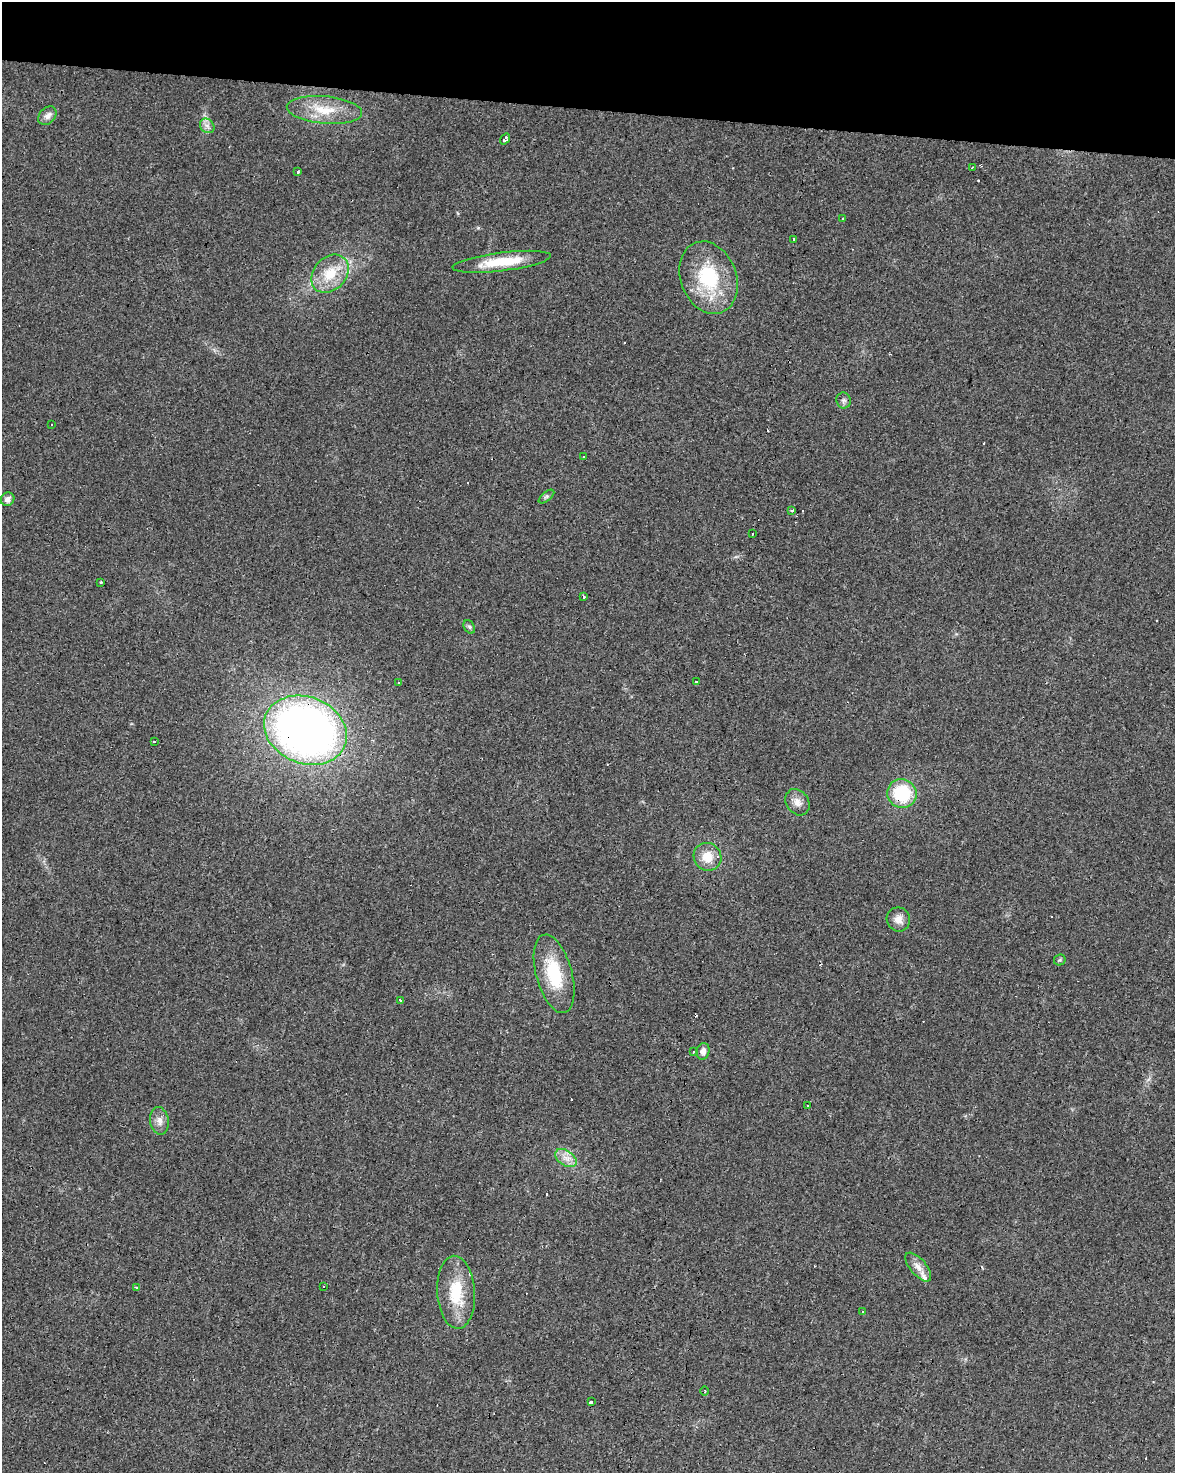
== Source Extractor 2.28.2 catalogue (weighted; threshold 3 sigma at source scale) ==
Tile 2 of 4 x 3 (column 2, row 1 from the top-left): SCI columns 1178-2350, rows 3225-4695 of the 4696 x 4918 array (HDU 1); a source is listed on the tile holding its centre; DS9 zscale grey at full resolution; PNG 1177 x 1475 px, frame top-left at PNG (2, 2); each listed source drawn as its Kron ellipse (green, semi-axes under 4 px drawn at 4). Shown black and unused: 7% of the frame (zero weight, under 3 of 4 exposures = <1% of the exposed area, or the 3 px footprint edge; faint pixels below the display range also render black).
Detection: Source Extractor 2.28.2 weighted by HDU 2 'WHT'; one run over the whole footprint, this tile lists its part. Background 0.0248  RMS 0.0034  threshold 0.0151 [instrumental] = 3 sigma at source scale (4.5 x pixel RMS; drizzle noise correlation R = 1.50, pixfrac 1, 0.0396/0.0396 arcsec/px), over >= 5 px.
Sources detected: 57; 11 cosmic-ray / hot-pixel residue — neither listed nor drawn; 2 inside a brighter listed object's ellipse — not listed separately; the other 44 listed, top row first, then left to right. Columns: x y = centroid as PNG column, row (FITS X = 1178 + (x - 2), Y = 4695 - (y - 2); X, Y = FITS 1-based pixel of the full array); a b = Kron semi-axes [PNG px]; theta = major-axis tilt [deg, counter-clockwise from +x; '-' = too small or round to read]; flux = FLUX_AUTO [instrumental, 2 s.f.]
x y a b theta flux
324 110 38 14 -5 10
47 116 10 7 47 1.8
207 126 8 6 -45 1.4
505 139 6 4 55 1.9
972 168 3 2 - 0.59
298 172 3 3 - 0.74
843 219 3 2 - 0.34
794 239 3 2 - 0.83
502 262 49 9 7 12
330 274 21 16 47 9.9
708 278 37 28 -69 23
844 400 8 7 - 1
51 424 3 2 - 0.31
583 457 3 2 - 0.41
546 496 9 4 38 0.74
8 499 7 6 - 1.7
792 510 3 3 - 2.8
753 533 3 3 - 3.1
101 582 3 3 - 1.5
583 597 3 2 - 0.48
469 627 7 5 -59 0.66
696 682 3 3 - 0.99
399 683 3 3 - 1.5
305 730 42 33 -21 220
154 742 3 2 - 0.38
902 793 15 14 - 19
797 802 14 11 -55 2.7
707 857 14 13 - 5.6
898 919 12 11 - 2.5
1060 960 6 5 - 0.51
554 974 40 18 -74 17
400 1001 4 3 - 0.76
703 1051 8 6 75 1.8
694 1052 3 3 - 1
807 1105 3 2 - 0.42
159 1121 14 9 -80 2.3
566 1158 12 7 -35 2.8
918 1267 17 8 -50 2.6
323 1286 3 3 - 0.98
137 1287 4 3 - 0.74
456 1292 36 19 -86 14
863 1312 3 3 - 0.63
704 1391 4 3 - 0.4
591 1402 3 3 - 11
Overlapping masked pixels (flux is a lower limit): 2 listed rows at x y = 305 730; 902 793